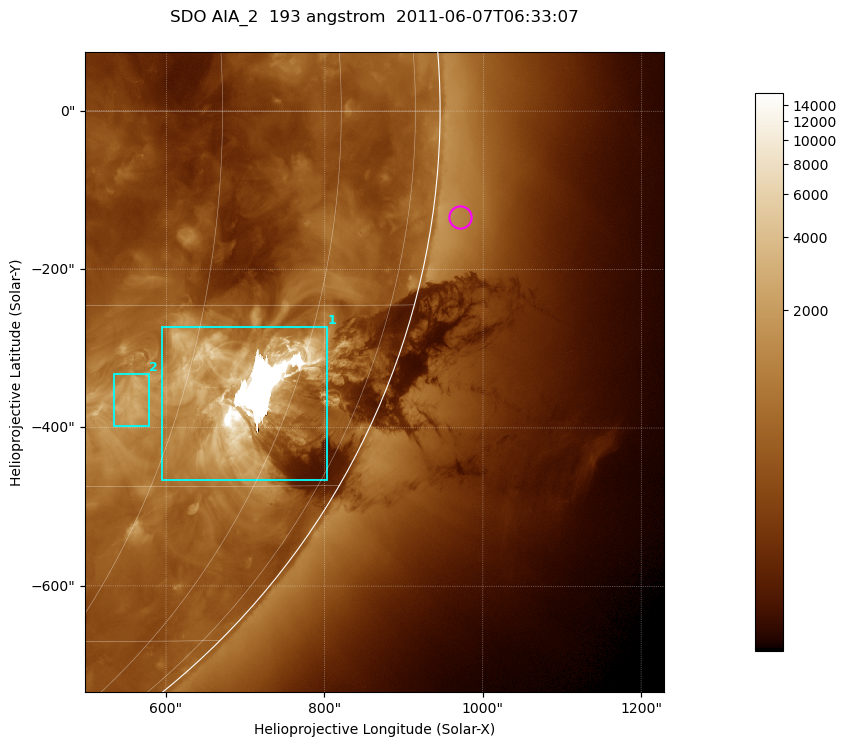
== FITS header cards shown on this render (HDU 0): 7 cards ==
TELESCOP= 'SDO     '           /
INSTRUME= 'AIA_2   '           /
WAVELNTH=                  193 /
WAVEUNIT= 'angstrom'           /
DATE-OBS= '2011-06-07T06:33:07.84' /
CTYPE1  = 'HPLN-TAN'           /
CTYPE2  = 'HPLT-TAN'           /

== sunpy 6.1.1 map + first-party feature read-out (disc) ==
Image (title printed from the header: SDO AIA_2  193 angstrom  2011-06-07T06:33:07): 1217 x 1345 px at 0.601 arcsec/px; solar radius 945 arcsec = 1574 px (partial field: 10% of the solar disc is inside the frame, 48% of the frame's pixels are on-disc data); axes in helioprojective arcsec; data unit not stated in the header (colour bar unlabelled)
Orientation: roll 0.0578 deg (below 1 deg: not rotated)
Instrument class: DISC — disc imager (sunpy class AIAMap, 193 A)
Bright regions (active regions / flare kernels): reference = the on-disc median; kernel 11 px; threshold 5 sigma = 1337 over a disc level ~459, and >= 1.15x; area >= 1636 px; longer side >= 15 px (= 9 arcsec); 2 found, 2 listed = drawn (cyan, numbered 1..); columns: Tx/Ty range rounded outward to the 2 arcsec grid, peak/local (2 s.f.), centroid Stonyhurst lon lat
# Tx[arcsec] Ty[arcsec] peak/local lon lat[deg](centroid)
1 594..804 -466..-272 35 +52 -22
2 534..578 -398..-332 5.8 +40 -23
Off-limb structures (1.02-1.3 R_sun): pedestal 7 subtracted; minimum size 400 px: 4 found; the strongest spans PA ~260..270 deg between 1.02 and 1.06 R_sun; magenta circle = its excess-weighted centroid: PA ~260 deg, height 1.04 R_sun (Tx ~970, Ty ~-134 arcsec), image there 1.6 x the reference